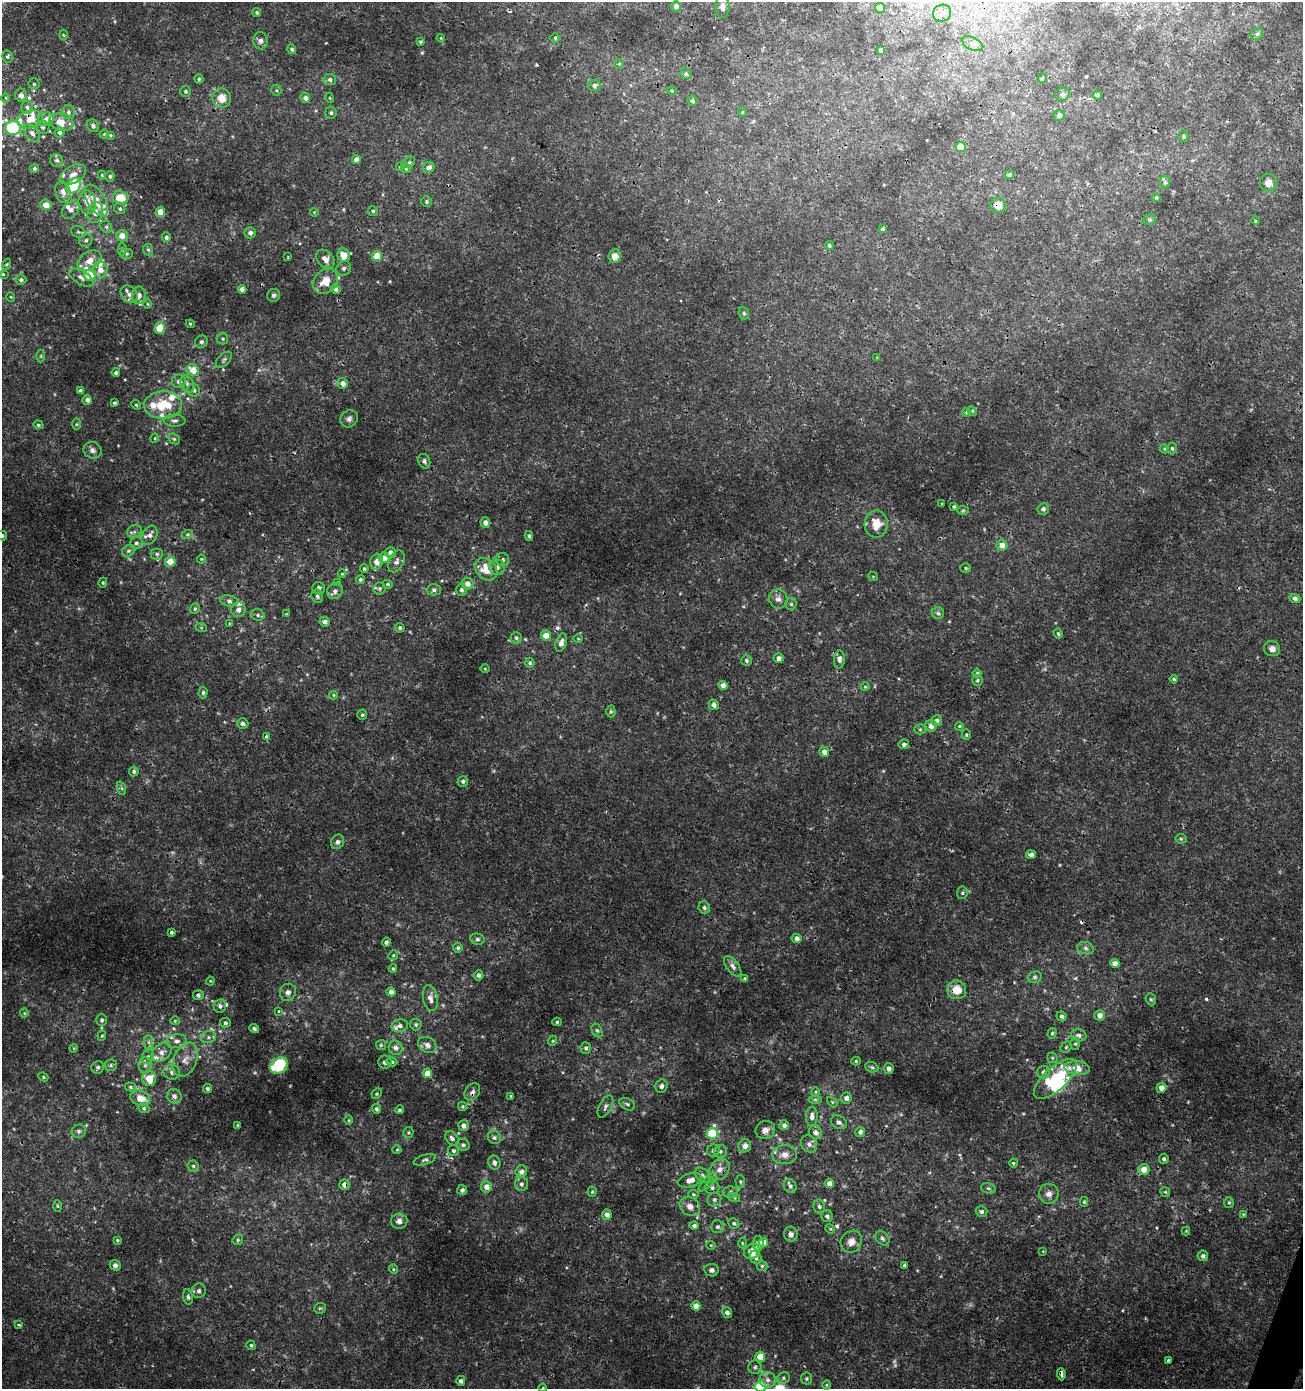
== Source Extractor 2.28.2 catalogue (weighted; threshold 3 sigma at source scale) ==
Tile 6 of 4 x 4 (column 2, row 2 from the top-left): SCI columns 1577-2877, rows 2776-4162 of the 5691 x 5560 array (HDU 1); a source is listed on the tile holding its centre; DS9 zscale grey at full resolution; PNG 1305 x 1391 px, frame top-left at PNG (2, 2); each listed source drawn as its Kron ellipse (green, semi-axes under 4 px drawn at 4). Shown black and unused: <1% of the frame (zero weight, under 3 of 4 exposures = <1% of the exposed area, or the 3 px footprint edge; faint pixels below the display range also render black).
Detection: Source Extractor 2.28.2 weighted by HDU 2 'WHT'; one run over the whole footprint, this tile lists its part. Background 0.00201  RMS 0.001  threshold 0.00451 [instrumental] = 3 sigma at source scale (4.5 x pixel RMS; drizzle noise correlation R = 1.50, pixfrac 1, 0.0396/0.0396 arcsec/px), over >= 5 px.
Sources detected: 465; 3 too faint to see at this stretch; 2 inside a brighter object's white glare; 8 cosmic-ray / hot-pixel residue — neither listed nor drawn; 33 inside a brighter listed object's ellipse — not listed separately; the other 419 listed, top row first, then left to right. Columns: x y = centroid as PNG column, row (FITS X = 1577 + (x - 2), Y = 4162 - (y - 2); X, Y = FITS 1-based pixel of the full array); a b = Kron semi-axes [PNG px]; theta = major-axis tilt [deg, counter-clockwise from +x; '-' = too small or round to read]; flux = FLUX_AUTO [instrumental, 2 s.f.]
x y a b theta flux
676 6 5 5 - 0.45
722 7 11 7 89 0.61
880 8 5 5 - 0.46
257 12 4 4 - 0.15
942 13 9 8 - 0.72
1257 34 6 5 - 0.24
63 35 5 3 - 0.11
441 38 4 3 - 0.079
555 38 5 4 - 0.13
260 41 8 7 - 0.35
420 42 4 3 - 0.14
973 44 11 6 -26 0.47
292 49 5 4 - 0.24
881 50 4 4 - 0.53
7 57 6 5 - 0.2
619 64 5 4 - 0.13
686 74 5 5 - 0.21
1042 78 5 4 - 0.16
199 79 4 4 - 0.13
330 80 6 5 - 0.29
34 84 5 5 - 0.15
594 85 6 6 - 0.3
276 90 5 5 - 0.16
186 91 5 5 - 0.19
672 91 5 3 - 0.097
1062 94 7 6 - 0.37
21 95 6 6 - 0.53
1097 95 4 4 - 0.22
6 98 4 3 - 0.085
222 98 9 9 - 1.3
305 98 5 5 - 0.43
330 98 5 3 - 0.086
692 101 5 5 - 0.23
27 107 6 6 - 0.31
68 112 7 6 - 0.31
742 112 5 3 - 0.084
331 113 6 5 - 0.22
1059 115 5 5 - 0.43
30 119 13 8 14 1.3
46 119 8 6 26 0.55
61 122 12 8 -14 1.3
93 126 7 5 -58 0.34
43 127 7 6 - 0.27
13 128 8 7 - 7.7
32 133 10 6 -55 0.48
60 133 5 5 - 0.24
104 134 4 4 - 0.095
110 135 4 3 - 0.091
1183 136 5 5 - 0.14
961 147 5 5 - 3.2
57 160 6 6 - 0.27
356 160 4 4 - 0.66
409 162 6 5 - 0.19
400 167 4 4 - 0.12
429 167 6 5 - 0.47
34 169 4 4 - 0.19
406 169 5 4 - 0.14
73 174 14 8 30 0.81
102 175 4 4 - 0.11
1009 175 4 4 - 0.34
110 176 5 4 - 0.16
1165 182 6 5 - 0.25
1268 183 9 8 - 0.71
74 186 8 6 55 5.8
63 192 11 7 -77 0.63
121 197 8 6 -9 2.1
1156 198 4 3 - 0.12
96 200 17 9 -60 1.5
427 201 5 5 - 0.19
87 202 12 8 -83 1.1
46 205 6 5 - 1
998 205 8 7 - 1.1
120 209 6 5 - 0.18
71 210 10 7 46 0.52
373 211 5 5 - 0.17
160 212 5 4 - 1.3
314 212 4 3 - 0.086
95 213 10 7 68 0.72
1149 220 7 5 16 0.19
1256 221 4 3 - 0.18
106 227 6 5 - 0.19
883 229 4 3 - 0.22
78 232 7 5 -20 0.22
250 233 6 5 - 0.36
122 236 6 6 - 1.1
166 237 5 4 - 0.3
86 240 7 6 - 0.27
829 245 4 4 - 0.17
122 249 6 4 -90 0.15
148 250 6 5 - 0.17
126 254 6 5 - 0.19
344 255 7 6 - 1.2
377 256 5 5 - 2.3
615 256 7 6 - 0.78
288 257 4 2 - 0.066
325 259 11 7 -46 0.73
89 261 13 9 33 1.1
7 264 6 3 70 0.1
344 268 8 6 44 0.28
100 270 8 7 - 0.83
3 274 3 2 - 0.077
90 275 6 6 - 1.9
81 278 14 6 -30 0.59
21 280 5 5 - 0.22
325 281 14 11 44 1.6
242 289 4 4 - 0.46
336 289 5 5 - 0.32
129 294 10 7 -46 0.53
139 295 9 7 82 0.48
274 295 6 6 - 0.21
11 297 5 3 - 0.081
148 304 5 3 - 0.088
744 313 6 5 - 0.17
190 324 4 4 - 0.11
160 328 6 5 - 2.1
223 339 6 5 - 0.16
201 342 6 6 - 0.25
41 356 6 4 90 0.14
877 358 4 2 - 0.069
224 360 10 5 46 0.24
193 370 6 5 - 1.4
116 373 4 4 - 0.21
179 381 7 6 - 0.44
343 383 5 5 - 0.45
187 384 9 6 -66 0.38
194 390 6 6 - 0.33
81 391 4 4 - 0.42
87 400 5 4 - 0.4
114 403 3 3 - 0.18
136 405 5 4 - 0.14
163 405 19 13 3 3.4
972 411 5 4 - 0.12
966 412 4 4 - 0.11
349 419 9 8 - 0.41
175 421 11 6 1 0.35
76 424 6 4 89 0.11
38 425 5 4 - 0.16
155 438 5 3 - 0.088
174 439 6 5 - 0.17
1172 448 6 4 -88 0.21
1164 449 5 4 - 0.11
92 450 9 8 - 0.38
424 461 7 6 - 0.27
942 504 3 2 - 0.081
954 507 3 3 - 0.23
1043 509 6 5 - 0.23
963 511 6 4 2 0.13
485 523 5 5 - 0.47
876 524 13 11 87 1.5
134 532 7 6 - 0.31
2 535 5 4 - 0.22
150 535 10 7 59 0.54
187 535 6 4 19 0.15
529 536 5 3 - 0.19
136 543 6 6 - 0.27
1002 545 5 5 - 0.97
128 551 7 5 29 0.22
390 553 5 5 - 0.44
157 554 6 5 - 0.21
384 558 5 5 - 0.75
201 559 4 4 - 0.095
503 560 7 6 - 0.27
170 561 5 5 - 1.5
396 561 11 7 65 0.45
377 562 8 6 74 0.83
497 567 8 7 - 0.43
966 568 5 4 - 0.15
364 569 4 4 - 0.19
486 569 12 9 -45 1.9
342 574 4 4 - 0.1
873 576 5 3 - 0.086
360 579 4 4 - 0.21
338 582 4 4 - 0.093
103 583 5 4 - 0.12
388 584 5 4 - 0.13
468 584 6 6 - 0.71
319 588 6 6 - 0.31
380 589 6 6 - 0.19
434 590 7 5 0 0.25
461 590 6 5 - 0.26
335 591 8 7 - 0.43
317 596 7 5 -62 0.25
1295 598 5 4 - 0.33
778 599 9 9 - 0.57
229 601 9 5 -9 0.3
791 604 6 5 - 0.21
195 609 6 4 67 0.16
239 610 7 7 - 0.51
938 613 6 6 - 0.2
286 614 4 3 - 0.073
258 615 7 5 -17 0.26
325 622 5 4 - 0.43
230 624 4 3 - 0.11
201 627 6 3 -20 0.12
400 628 5 4 - 0.17
1058 633 5 4 - 0.16
546 636 5 5 - 1.2
516 638 5 5 - 0.21
578 639 4 3 - 0.083
561 643 9 5 73 0.51
1272 649 8 7 - 0.53
779 658 5 5 - 0.39
839 659 9 5 88 0.39
747 661 5 5 - 0.21
530 663 5 4 - 0.19
485 669 5 3 - 0.083
977 673 4 4 - 0.15
1174 679 4 4 - 0.13
977 680 5 5 - 0.18
723 685 4 4 - 0.74
865 687 4 4 - 0.096
203 693 6 4 87 0.2
333 695 4 4 - 0.093
714 705 5 5 - 0.32
611 711 6 4 -89 0.15
362 715 5 4 - 0.15
937 721 5 5 - 0.45
243 724 6 5 - 0.26
931 726 6 5 - 0.68
959 726 4 4 - 0.12
920 729 5 5 - 0.15
966 735 5 4 - 0.12
266 736 4 3 - 0.11
904 744 5 5 - 0.36
824 752 5 5 - 0.68
134 771 5 4 - 0.18
463 781 5 5 - 0.27
121 788 7 4 -70 0.2
1181 839 5 5 - 0.16
338 842 7 6 - 0.31
1031 855 5 4 - 0.3
962 893 6 5 - 0.18
704 908 6 5 - 0.23
171 932 3 3 - 0.18
797 938 5 4 - 0.49
477 939 7 5 -13 0.25
386 942 4 4 - 0.24
458 948 5 4 - 0.2
1085 948 8 6 -16 0.28
393 955 5 4 - 0.13
1115 963 4 4 - 0.57
733 966 12 6 -52 0.43
393 969 4 4 - 0.12
479 975 5 4 - 0.27
1035 977 7 5 15 0.2
745 978 4 4 - 0.19
210 981 4 4 - 0.097
957 990 9 9 - 1.5
288 992 9 8 - 0.46
391 992 4 4 - 0.53
198 995 5 5 - 0.26
430 998 13 7 -79 0.59
1151 999 6 5 - 0.16
220 1006 6 6 - 0.3
279 1011 4 3 - 0.075
24 1013 4 4 - 0.099
1099 1015 5 5 - 0.54
1062 1016 5 4 - 0.26
102 1020 6 5 - 0.23
175 1021 4 4 - 0.1
557 1022 5 4 - 0.16
225 1023 5 5 - 0.22
416 1025 6 5 - 0.19
400 1026 8 6 9 0.38
254 1029 5 4 - 0.23
597 1030 7 5 -62 0.2
1052 1033 5 4 - 0.16
1079 1035 7 6 - 0.4
102 1036 5 4 - 0.12
208 1037 7 6 - 0.3
177 1041 10 7 4 0.57
552 1041 5 3 - 0.1
149 1042 7 4 -89 0.27
1075 1044 6 5 - 0.17
381 1045 5 5 - 0.15
427 1045 10 7 -32 0.52
1066 1047 6 5 - 0.16
74 1048 4 3 - 0.085
396 1048 7 7 - 0.45
586 1048 6 5 - 0.27
162 1052 11 8 37 0.71
148 1057 7 5 70 0.31
1052 1058 5 5 - 0.14
185 1060 18 11 67 1.2
856 1061 5 4 - 0.14
385 1062 6 6 - 0.3
392 1062 5 4 - 0.19
111 1065 6 6 - 0.21
145 1065 8 6 88 0.39
279 1066 9 7 38 5.5
98 1067 7 6 - 0.25
872 1067 7 5 -22 0.19
889 1068 5 5 - 0.38
1077 1068 13 6 -5 1.7
172 1072 8 7 - 0.41
1044 1072 6 6 - 0.45
427 1073 5 4 - 1.5
43 1077 5 4 - 0.12
149 1078 7 7 - 1.9
1055 1079 27 11 42 5.9
661 1086 7 6 - 0.36
130 1087 5 4 - 0.16
207 1088 5 4 - 0.19
1161 1088 5 5 - 0.63
472 1092 9 7 56 0.41
815 1092 4 3 - 0.091
377 1094 5 4 - 0.15
174 1096 8 7 - 0.4
511 1096 3 2 - 0.1
140 1098 10 7 -19 1.3
846 1098 5 5 - 0.5
815 1100 6 4 -1 0.18
832 1102 6 3 -45 0.11
627 1104 8 5 -29 0.25
463 1106 5 4 - 0.14
605 1106 12 6 62 0.34
144 1108 6 4 -22 0.16
376 1109 5 4 - 0.19
399 1110 5 4 - 0.17
812 1116 10 6 87 0.54
349 1120 5 3 - 0.1
839 1122 8 6 -30 0.35
238 1125 3 3 - 0.11
784 1125 5 5 - 0.3
464 1126 5 5 - 0.45
765 1130 10 9 - 0.64
79 1131 7 6 - 0.26
408 1132 5 5 - 0.15
816 1132 7 6 - 0.58
860 1132 5 5 - 0.31
712 1134 5 5 - 4.4
494 1137 7 6 - 0.24
452 1138 8 5 -47 0.33
809 1144 9 7 -53 0.43
463 1145 6 6 - 0.25
745 1146 6 6 - 0.61
397 1150 4 4 - 0.11
453 1151 5 5 - 0.23
713 1151 6 6 - 0.32
720 1151 6 6 - 0.27
785 1155 12 9 2 0.82
1164 1159 5 4 - 0.24
425 1160 11 5 17 0.26
494 1163 7 6 - 0.38
1013 1163 4 3 - 0.14
193 1166 5 5 - 0.17
719 1169 11 9 52 0.74
1144 1169 5 5 - 1.2
521 1171 6 5 - 0.42
702 1175 9 6 -42 0.34
690 1180 12 7 16 0.8
740 1181 6 4 -87 0.16
708 1182 12 4 45 0.33
829 1183 4 4 - 0.76
521 1184 7 6 - 0.32
344 1185 5 5 - 0.99
790 1186 7 6 - 0.31
486 1187 5 5 - 0.74
712 1188 7 6 - 0.31
988 1188 7 5 -18 0.22
462 1190 5 5 - 0.31
592 1192 5 4 - 0.14
731 1192 7 6 - 0.27
1165 1192 5 4 - 0.14
693 1194 5 4 - 0.14
1049 1194 10 10 - 0.62
734 1197 6 4 -20 0.15
714 1200 7 6 - 0.26
1084 1202 5 4 - 0.14
1229 1203 5 5 - 0.14
57 1206 6 4 -87 0.14
690 1206 11 9 -35 0.71
819 1206 7 6 - 0.28
981 1212 6 5 - 0.32
1243 1214 4 3 - 0.079
607 1215 5 5 - 0.49
827 1216 6 6 - 0.32
399 1221 8 7 - 0.53
734 1223 6 5 - 0.21
694 1226 5 4 - 0.3
717 1227 6 6 - 0.29
830 1229 5 4 - 0.1
1186 1231 4 4 - 0.092
791 1234 7 7 - 0.41
882 1238 8 6 -45 0.25
117 1240 3 3 - 0.13
238 1240 5 5 - 0.15
851 1242 11 10 - 0.79
742 1243 5 3 - 0.1
758 1243 7 5 83 0.69
763 1243 5 4 - 1.1
711 1245 4 4 - 0.1
752 1251 8 7 - 1.1
1043 1251 4 2 - 0.073
1203 1256 5 5 - 0.31
756 1257 7 5 -64 0.44
115 1265 5 5 - 0.3
905 1265 4 3 - 0.27
762 1266 5 5 - 0.17
393 1269 5 3 - 0.11
711 1270 7 6 - 0.31
199 1291 7 7 - 0.26
188 1297 8 5 -80 0.23
696 1306 4 4 - 0.75
320 1308 6 5 - 0.16
727 1312 5 4 - 0.38
19 1325 4 3 - 0.16
251 1345 5 4 - 0.15
760 1357 5 5 - 1.5
1169 1360 4 4 - 0.46
755 1367 6 6 - 0.26
1061 1374 6 3 -86 0.38
783 1378 7 5 25 0.24
806 1378 6 5 - 0.2
768 1380 8 8 - 0.51
461 1381 5 4 - 0.31
827 1385 5 3 - 0.11
760 1386 5 5 - 6.8
543 1388 4 3 - 0.084
Overlapping masked pixels (flux is a lower limit): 8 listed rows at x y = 30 119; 74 186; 998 205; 160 212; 615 256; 472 1092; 344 1185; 1061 1374
Isophote crosses this tile's border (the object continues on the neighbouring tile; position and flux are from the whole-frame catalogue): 3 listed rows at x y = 2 535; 760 1386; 543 1388